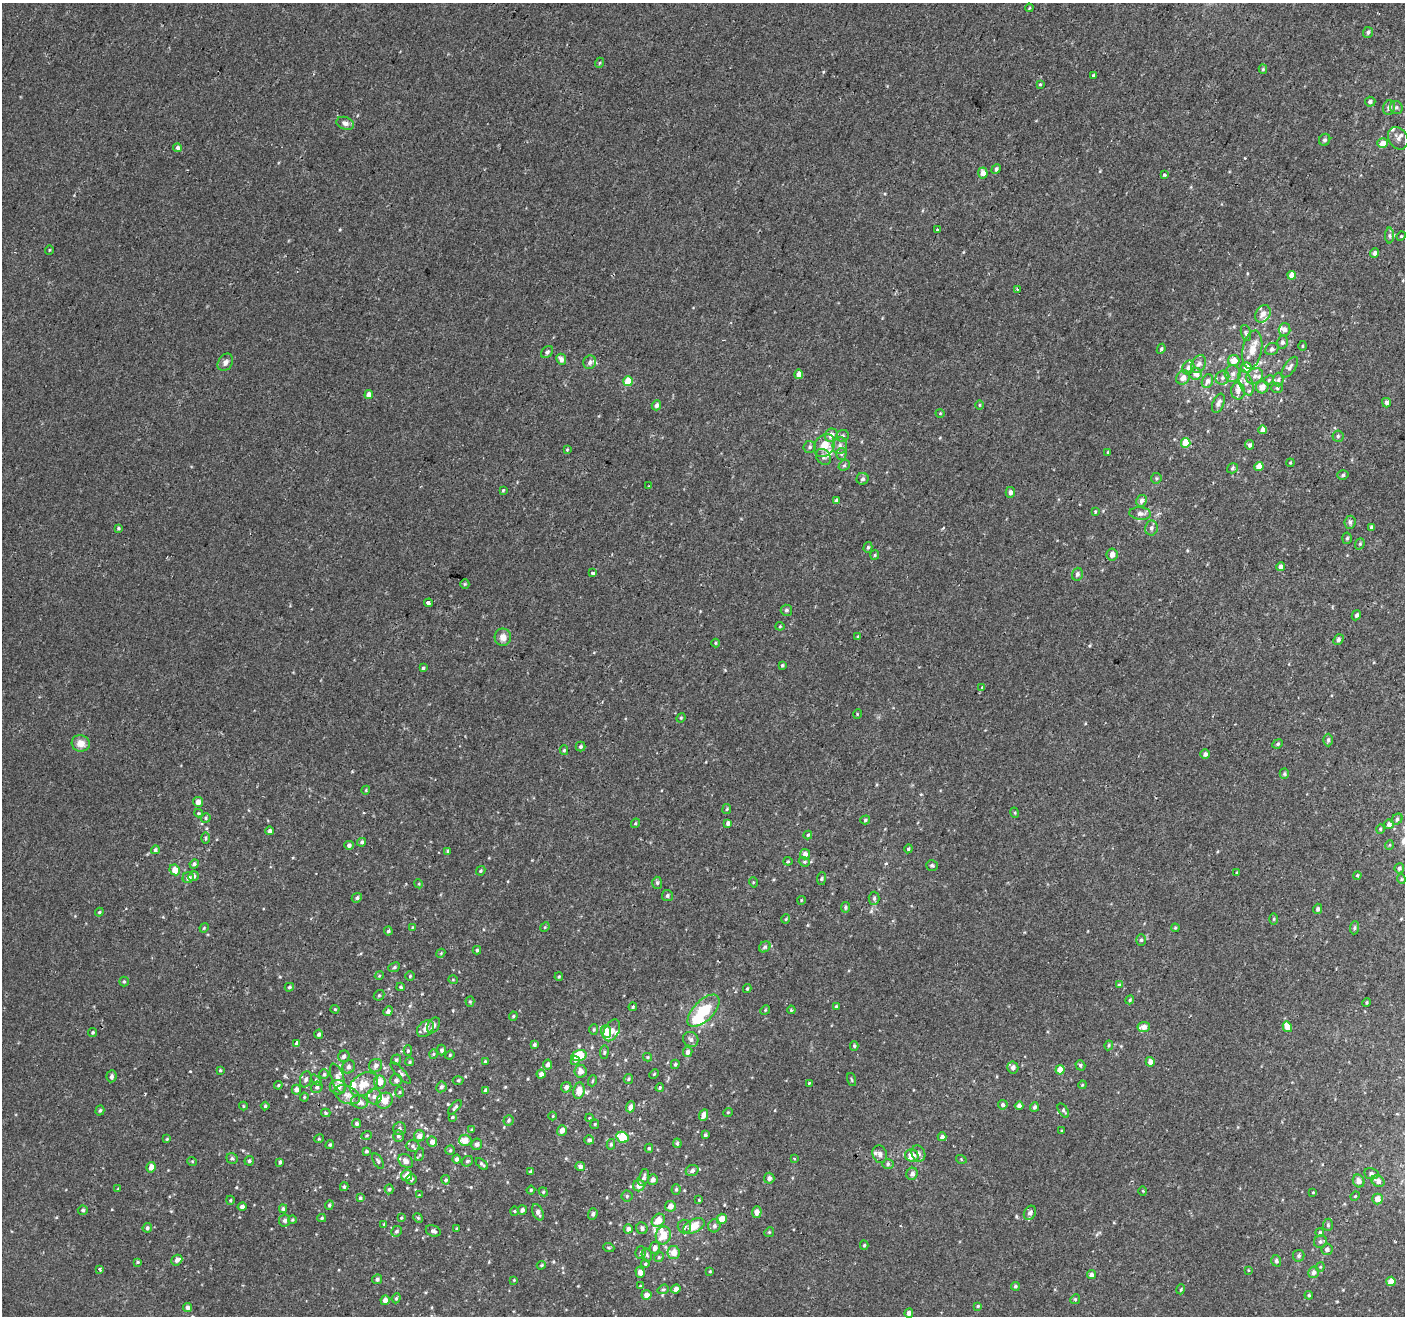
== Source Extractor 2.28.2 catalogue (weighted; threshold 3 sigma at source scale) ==
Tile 10 of 4 x 4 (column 2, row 3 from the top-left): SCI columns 1458-2860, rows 1575-2888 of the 5714 x 5845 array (HDU 1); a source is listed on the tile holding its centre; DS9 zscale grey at full resolution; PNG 1407 x 1318 px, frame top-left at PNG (2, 3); each listed source drawn as its Kron ellipse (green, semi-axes under 4 px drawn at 4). Shown black and unused: <1% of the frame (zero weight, under 2 of 3 exposures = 3% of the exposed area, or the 3 px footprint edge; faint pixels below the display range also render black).
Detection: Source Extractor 2.28.2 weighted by HDU 2 'WHT'; one run over the whole footprint, this tile lists its part. Background 0.00182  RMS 0.0034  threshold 0.0152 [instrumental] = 3 sigma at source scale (4.5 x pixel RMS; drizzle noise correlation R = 1.50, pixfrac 1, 0.0396/0.0396 arcsec/px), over >= 5 px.
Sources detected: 455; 2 inside a brighter object's white glare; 2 cosmic-ray / hot-pixel residue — neither listed nor drawn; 25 inside a brighter listed object's ellipse — not listed separately; the other 426 listed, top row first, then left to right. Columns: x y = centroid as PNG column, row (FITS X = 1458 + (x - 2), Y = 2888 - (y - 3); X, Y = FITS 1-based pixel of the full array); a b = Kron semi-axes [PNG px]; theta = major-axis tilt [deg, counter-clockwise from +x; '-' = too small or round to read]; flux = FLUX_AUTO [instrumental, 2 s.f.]
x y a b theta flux
1029 8 4 3 - 0.24
1368 32 5 5 - 0.64
599 63 5 3 - 0.36
1263 69 4 4 - 0.4
1093 75 3 3 - 0.71
1040 84 4 3 - 0.27
1370 102 5 5 - 0.71
1389 107 7 6 - 1.1
1396 108 7 6 - 0.71
345 123 9 6 -21 1.3
1398 138 12 9 -56 1.4
1325 140 6 5 - 0.75
1382 143 5 5 - 3
177 148 4 3 - 1.7
996 169 5 4 - 0.71
983 173 5 5 - 2.1
1164 175 4 3 - 1.2
937 230 3 2 - 0.36
1389 236 8 4 -90 0.61
1401 236 5 4 - 0.38
49 250 5 3 - 0.25
1375 253 5 4 - 0.95
1292 275 4 4 - 2.9
1017 289 4 3 - 0.27
1263 314 9 7 55 2
1284 330 6 6 - 1.7
1246 333 8 5 -75 0.65
1282 342 6 5 - 0.75
1302 346 5 3 - 0.28
1161 349 5 4 - 0.46
1272 349 7 5 32 0.7
1252 350 19 9 80 3.8
547 352 7 5 45 0.73
561 359 6 4 -66 1.5
1234 361 6 5 - 2.6
225 362 9 7 56 1.2
590 362 7 6 - 0.92
1199 364 9 6 62 1.2
1188 367 7 5 64 1
1246 367 5 5 - 3.3
1290 367 12 5 55 1
799 374 4 4 - 2.3
1195 374 6 6 - 2.1
1233 374 8 8 - 1.4
1255 376 9 7 37 1.4
1183 378 7 6 - 1.6
1222 378 7 6 - 0.95
1269 380 5 4 - 0.34
1278 380 7 5 88 0.71
628 381 5 5 - 7.3
1207 381 7 5 68 1.2
1246 383 13 6 -70 1.7
1262 387 6 6 - 2.2
1277 388 6 5 - 0.55
1238 391 8 7 - 1.4
369 395 4 4 - 2.1
1218 403 10 5 68 1.2
1386 403 5 4 - 0.99
656 405 5 4 - 0.95
980 405 5 3 - 0.3
940 413 4 3 - 0.23
1262 430 4 4 - 1.6
831 435 7 6 - 2.1
842 436 6 5 - 0.64
1338 436 5 5 - 0.57
1186 443 5 4 - 7.6
1249 445 5 4 - 0.78
824 446 12 9 55 4.8
840 446 8 7 - 1.3
810 447 6 6 - 0.78
567 450 4 4 - 0.29
1108 452 4 3 - 0.3
841 454 5 5 - 0.56
823 457 8 6 -50 0.86
1290 463 4 3 - 0.25
844 465 6 5 - 0.52
1259 466 4 4 - 3.2
1232 468 6 5 - 0.54
1343 475 6 4 17 0.56
1156 478 5 5 - 0.55
862 479 6 5 - 0.75
648 486 3 3 - 0.29
503 490 3 3 - 0.31
1010 492 5 5 - 0.99
836 501 4 3 - 0.59
1142 501 6 5 - 1.1
1095 512 4 4 - 0.28
1140 513 11 6 -5 1.2
1350 522 6 5 - 0.73
1372 527 4 3 - 0.59
118 528 4 4 - 0.43
1151 528 7 6 - 0.91
1347 538 5 5 - 0.45
1360 544 6 4 69 0.44
868 547 5 4 - 0.49
1112 554 6 5 - 1.8
875 555 5 4 - 0.37
1281 567 4 4 - 1.5
593 573 4 3 - 1.2
1077 574 6 5 - 0.82
465 584 5 4 - 0.33
428 603 4 3 - 2.3
786 610 5 5 - 0.63
1356 615 5 4 - 0.68
780 626 4 4 - 0.31
503 637 9 8 - 1.9
858 637 4 3 - 0.39
1338 640 6 4 49 0.73
716 643 4 4 - 0.34
782 665 3 3 - 0.42
423 668 4 4 - 0.36
982 687 4 3 - 0.36
857 714 5 3 - 0.27
681 718 5 4 - 0.32
1328 740 6 4 -90 0.6
81 743 9 8 - 2.7
1278 744 5 4 - 0.44
580 747 5 5 - 0.5
564 750 5 4 - 0.4
1205 754 5 4 - 1.1
1284 774 5 4 - 0.45
366 790 4 3 - 0.26
198 802 5 4 - 1.7
727 809 5 4 - 0.33
198 813 4 4 - 0.33
1015 813 5 3 - 0.27
206 818 5 4 - 0.42
1397 819 6 5 - 0.46
865 820 5 4 - 0.47
635 823 5 3 - 0.3
728 823 4 4 - 1.1
1389 824 5 4 - 1.1
1380 829 4 4 - 0.37
270 831 4 4 - 0.76
808 835 4 4 - 0.38
206 838 6 4 -89 0.36
362 842 4 4 - 0.71
349 845 4 4 - 0.78
1389 845 5 3 - 0.27
908 849 4 3 - 0.39
155 850 4 4 - 0.6
448 851 3 3 - 0.56
805 854 5 5 - 1.5
788 861 4 4 - 0.34
804 862 6 4 -20 0.44
194 864 5 4 - 0.76
932 865 6 5 - 0.53
1399 868 5 5 - 0.7
175 870 5 5 - 3.5
481 871 5 4 - 0.38
1236 873 4 2 - 0.25
1357 875 4 3 - 0.38
193 876 5 4 - 1.1
188 878 6 5 - 1.2
821 879 6 4 82 0.48
1401 879 4 4 - 0.35
753 882 5 3 - 0.27
657 883 6 5 - 0.58
419 884 4 3 - 0.28
667 895 5 5 - 0.57
357 898 5 4 - 0.66
874 898 6 5 - 0.59
801 900 4 3 - 0.22
845 907 5 4 - 0.45
1318 909 5 4 - 0.68
99 912 4 4 - 0.35
786 919 5 3 - 0.27
1273 919 6 4 90 0.32
412 927 3 2 - 0.19
545 927 5 4 - 0.33
204 928 5 4 - 0.3
1175 928 4 4 - 0.35
1354 928 7 4 84 0.51
388 931 4 4 - 0.59
1141 940 6 5 - 0.54
765 947 6 5 - 0.57
477 950 4 4 - 0.47
441 953 4 3 - 0.3
394 967 6 4 24 0.48
379 976 4 3 - 0.28
410 976 4 4 - 0.39
559 977 4 3 - 0.31
453 980 5 3 - 0.23
124 982 5 4 - 0.42
1119 985 3 3 - 1.1
289 987 5 4 - 0.52
401 987 4 4 - 0.48
747 989 4 3 - 0.39
379 995 6 5 - 0.49
1130 1000 4 4 - 0.38
470 1002 5 4 - 0.39
1366 1003 4 3 - 0.34
836 1006 4 3 - 0.35
633 1007 4 3 - 0.4
335 1009 4 4 - 0.31
765 1010 5 4 - 0.34
791 1010 4 3 - 0.31
388 1011 5 4 - 0.9
704 1011 20 10 46 13
513 1016 4 4 - 0.34
434 1025 8 5 60 1.4
1144 1027 6 5 - 2.4
1287 1027 5 4 - 3.6
425 1029 10 7 47 1.7
594 1030 5 4 - 0.41
612 1030 12 7 61 2.2
606 1031 6 5 - 4.4
93 1032 4 4 - 0.42
319 1034 4 4 - 0.66
691 1039 8 7 - 1
297 1043 4 4 - 1.2
534 1045 4 3 - 0.54
1109 1045 5 4 - 0.41
854 1046 5 4 - 0.44
441 1050 5 4 - 0.6
408 1051 5 4 - 0.43
604 1052 7 3 83 0.43
688 1052 5 4 - 1.2
433 1054 4 4 - 0.33
450 1055 5 4 - 0.33
579 1055 8 5 15 9.3
344 1056 6 5 - 0.92
647 1057 4 4 - 0.35
396 1060 5 4 - 0.55
485 1061 3 3 - 0.32
575 1061 5 4 - 0.81
410 1062 4 4 - 0.38
1150 1062 5 4 - 1.6
675 1064 5 4 - 0.53
548 1065 5 4 - 1.1
1080 1065 5 4 - 0.53
376 1066 7 6 - 1
349 1067 7 6 - 0.96
1013 1067 6 5 - 1.2
220 1070 4 3 - 0.34
1060 1070 4 4 - 3.4
581 1071 6 6 - 1.9
401 1073 14 4 -47 0.72
324 1074 5 5 - 0.48
541 1074 4 4 - 1.3
654 1074 5 3 - 0.31
111 1076 6 5 - 0.82
338 1078 15 6 -71 1.9
306 1079 8 5 73 0.88
628 1079 5 4 - 0.42
316 1080 6 4 -46 0.42
396 1080 6 6 - 1
458 1080 5 3 - 0.37
852 1080 7 3 -71 0.3
592 1081 5 3 - 0.32
380 1082 6 6 - 2.8
809 1083 3 3 - 1.2
364 1084 15 10 33 4.4
278 1085 4 4 - 0.29
1082 1085 4 3 - 0.25
317 1087 6 5 - 0.61
338 1087 8 7 - 2.5
441 1087 5 5 - 0.7
566 1087 5 5 - 0.99
660 1088 4 3 - 0.39
296 1090 5 4 - 1.4
486 1090 4 4 - 1.2
579 1091 8 5 79 3.3
400 1092 5 3 - 0.3
347 1095 13 8 -25 2
304 1097 4 4 - 0.31
374 1097 8 7 - 1.1
385 1101 8 7 - 2.9
359 1102 8 6 -17 1.7
1003 1105 5 4 - 0.82
243 1106 4 4 - 0.29
265 1106 4 4 - 0.39
1019 1106 4 4 - 1.3
455 1107 8 3 48 0.56
631 1107 5 4 - 1.8
1034 1107 5 4 - 0.75
100 1110 5 4 - 0.51
1063 1110 8 4 -55 0.54
728 1112 5 3 - 0.25
326 1113 4 3 - 0.43
704 1115 6 4 67 1.9
553 1116 4 3 - 0.25
452 1117 4 3 - 0.34
589 1118 4 4 - 0.35
508 1120 5 5 - 0.49
357 1124 4 4 - 0.62
595 1124 5 4 - 0.31
400 1128 6 6 - 0.67
472 1130 4 4 - 0.32
562 1130 5 4 - 2
1062 1131 3 2 - 0.32
367 1135 5 3 - 0.31
705 1135 4 3 - 0.51
398 1136 6 5 - 0.73
419 1136 5 5 - 1.7
622 1137 6 5 - 8.2
942 1137 4 4 - 0.91
167 1139 4 3 - 0.31
319 1139 5 3 - 0.34
465 1140 6 5 - 2.8
589 1140 5 4 - 0.76
432 1142 5 5 - 1.8
677 1143 5 4 - 0.46
477 1144 6 5 - 0.83
611 1144 5 4 - 0.51
330 1145 4 4 - 0.42
412 1146 7 5 -2 0.71
649 1148 4 4 - 0.43
450 1150 5 5 - 0.35
366 1151 4 3 - 0.62
918 1153 8 6 -64 0.94
880 1154 9 7 -73 1.4
420 1155 7 4 70 0.4
912 1155 6 6 - 3.7
232 1158 6 5 - 0.58
456 1159 4 4 - 0.85
794 1159 3 3 - 0.39
961 1159 5 3 - 0.27
192 1161 5 3 - 0.26
249 1161 5 4 - 0.56
378 1161 8 4 -61 0.56
406 1161 8 6 -41 1.5
467 1161 6 5 - 0.52
280 1162 4 3 - 0.57
482 1164 7 3 -44 0.56
888 1164 6 5 - 0.61
580 1166 5 4 - 1
151 1167 5 4 - 2
692 1171 6 5 - 0.98
530 1172 3 3 - 0.42
912 1174 6 5 - 1.1
1371 1174 7 5 -11 0.83
407 1175 6 5 - 2.4
644 1178 9 5 73 0.97
769 1178 5 5 - 1.2
411 1179 5 5 - 0.52
446 1180 4 4 - 0.46
653 1180 5 5 - 1.3
1359 1181 6 5 - 1.6
1378 1181 7 5 -35 1.6
639 1185 6 5 - 2.2
344 1187 4 3 - 0.49
118 1189 4 4 - 0.25
389 1189 5 4 - 0.4
676 1189 5 4 - 0.47
531 1190 4 4 - 0.43
1143 1191 5 3 - 0.24
543 1192 5 4 - 0.39
1313 1192 4 3 - 0.23
419 1195 3 3 - 0.21
627 1196 5 5 - 0.52
1355 1196 5 4 - 0.32
360 1198 4 4 - 0.56
1377 1199 5 5 - 2.3
230 1200 4 4 - 0.32
699 1200 4 3 - 0.24
329 1205 4 4 - 0.49
670 1206 5 5 - 1.9
242 1207 4 3 - 0.82
283 1209 4 4 - 0.67
83 1210 5 4 - 0.56
522 1210 5 4 - 1.1
514 1211 4 4 - 0.3
538 1212 8 5 -66 1.1
757 1212 5 5 - 1.8
1030 1213 7 5 61 0.84
593 1214 6 4 72 0.7
322 1218 4 4 - 0.42
401 1218 4 3 - 0.3
418 1218 5 4 - 0.36
722 1219 5 5 - 3.1
285 1220 6 5 - 0.89
292 1220 4 3 - 0.35
658 1220 7 6 - 3.6
384 1224 4 4 - 0.26
1328 1225 6 5 - 0.5
684 1226 7 6 - 0.91
694 1226 11 6 27 5.5
714 1226 6 6 - 0.91
147 1228 5 4 - 0.57
642 1228 6 5 - 0.84
457 1229 3 2 - 0.33
628 1229 4 4 - 1.1
397 1231 5 5 - 0.62
433 1231 8 5 -20 0.8
769 1232 5 4 - 0.35
1320 1233 4 3 - 0.5
663 1235 9 7 76 5.3
1320 1242 6 6 - 0.79
864 1245 4 4 - 0.44
609 1248 5 3 - 0.34
655 1248 6 5 - 1.2
1327 1249 6 5 - 1
641 1252 6 5 - 0.55
674 1253 6 6 - 3
647 1255 7 5 -75 0.56
1299 1256 6 6 - 0.68
659 1257 5 4 - 0.4
177 1260 6 5 - 1.2
1276 1261 6 5 - 0.72
137 1262 4 3 - 0.34
645 1264 4 3 - 0.35
541 1265 4 3 - 0.4
1320 1267 4 4 - 0.32
100 1269 3 3 - 0.65
1248 1270 4 2 - 0.2
710 1271 3 3 - 0.25
640 1272 5 4 - 1.7
1314 1272 6 5 - 1.2
1091 1275 4 4 - 0.9
377 1279 5 4 - 0.75
514 1280 2 2 - 0.19
1391 1281 4 4 - 3.8
640 1286 4 3 - 0.24
1015 1286 4 4 - 0.53
663 1289 6 4 19 0.45
676 1289 5 4 - 1.3
1181 1289 5 3 - 0.32
646 1295 5 5 - 1.8
1309 1295 4 3 - 0.38
396 1298 5 4 - 0.43
1075 1299 5 4 - 0.41
385 1300 5 4 - 1.7
978 1306 4 3 - 0.41
187 1308 4 4 - 0.85
909 1313 4 4 - 1.3